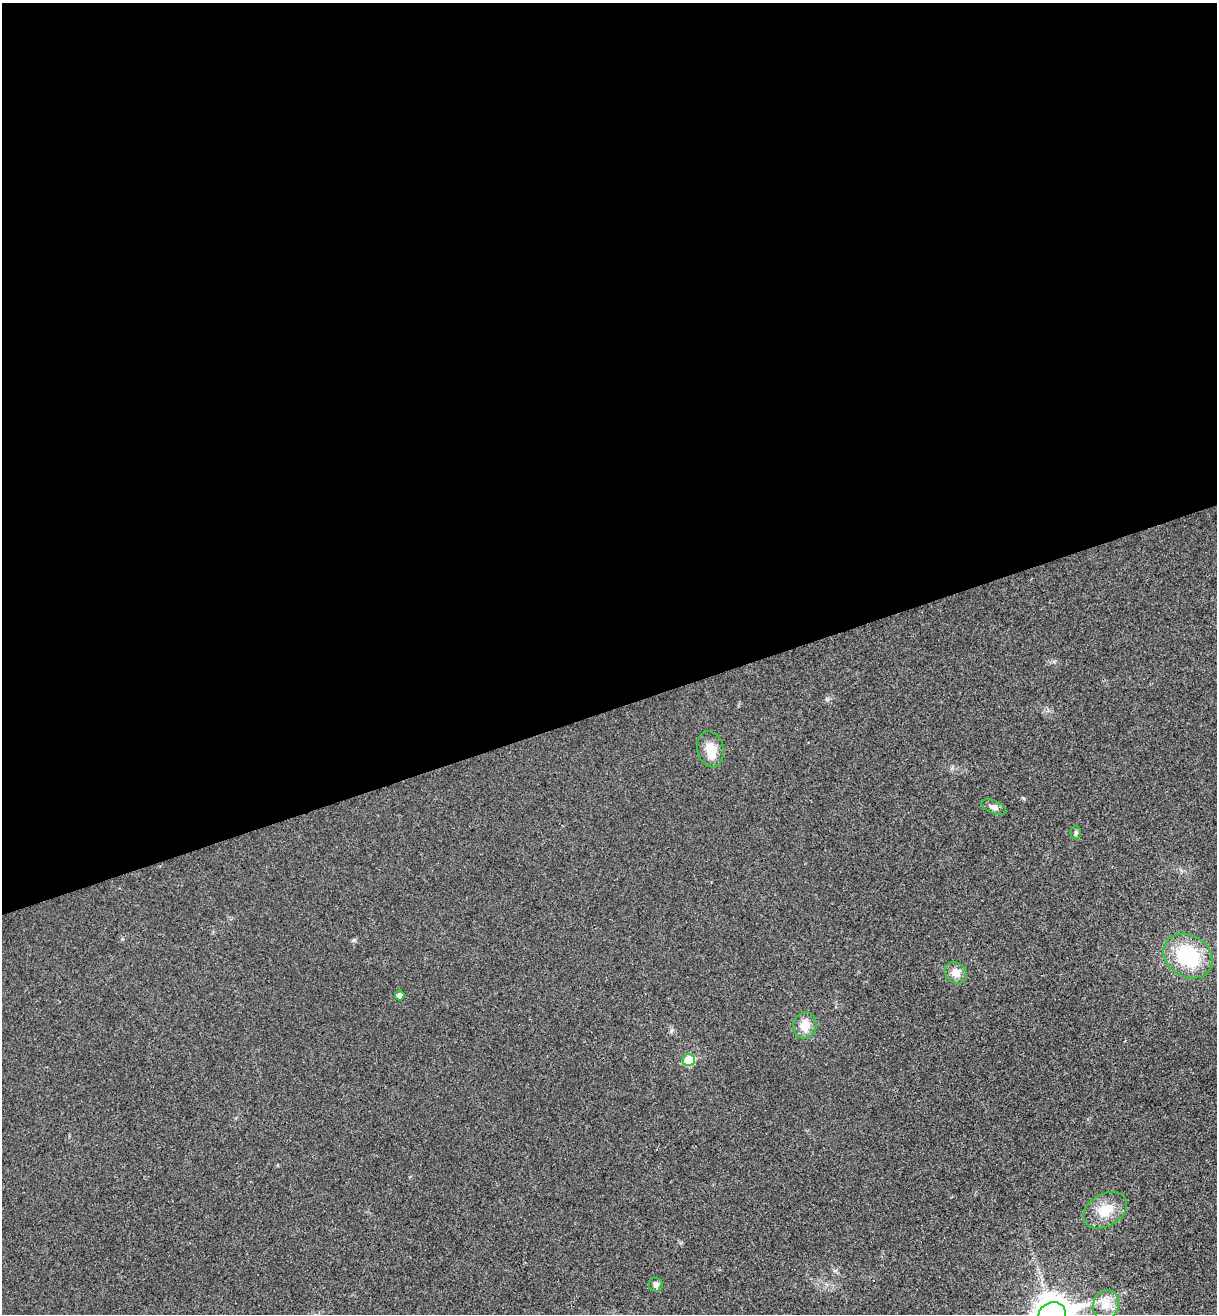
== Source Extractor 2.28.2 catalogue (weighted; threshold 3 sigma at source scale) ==
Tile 2 of 4 x 4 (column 2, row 1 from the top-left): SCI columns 1382-2596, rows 3995-5306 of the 5322 x 5365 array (HDU 1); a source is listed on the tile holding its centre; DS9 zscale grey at full resolution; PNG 1219 x 1316 px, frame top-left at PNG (2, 3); each listed source drawn as its Kron ellipse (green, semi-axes under 4 px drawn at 4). Shown black and unused: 54% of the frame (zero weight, under 3 of 4 exposures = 6% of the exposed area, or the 3 px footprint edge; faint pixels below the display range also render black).
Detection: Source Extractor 2.28.2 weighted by HDU 2 'WHT'; one run over the whole footprint, this tile lists its part. Background 0.0194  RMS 0.0064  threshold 0.0286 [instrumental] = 3 sigma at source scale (4.5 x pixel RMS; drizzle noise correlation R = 1.50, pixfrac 1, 0.05/0.05 arcsec/px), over >= 5 px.
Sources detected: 13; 1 inside a brighter listed object's ellipse — not listed separately; the other 12 listed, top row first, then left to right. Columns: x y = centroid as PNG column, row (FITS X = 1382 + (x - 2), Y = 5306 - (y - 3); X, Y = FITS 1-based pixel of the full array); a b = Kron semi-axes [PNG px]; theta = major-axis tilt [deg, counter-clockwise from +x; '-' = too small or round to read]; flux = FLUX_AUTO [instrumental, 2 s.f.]
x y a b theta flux
710 749 18 13 -78 9
994 807 13 6 -22 2.8
1076 833 7 5 90 1.2
1188 956 26 20 -32 43
956 973 12 10 -40 5.9
400 995 5 4 - 3.2
805 1025 13 11 73 8.2
689 1060 6 5 - 23
1105 1210 23 16 30 13
656 1285 7 7 - 2
1106 1305 15 12 65 8.1
1052 1314 14 11 18 1300
Isophote crosses this tile's border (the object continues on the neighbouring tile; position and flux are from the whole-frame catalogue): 1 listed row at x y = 1052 1314
Unlisted compact peaks at least as high as the median listed source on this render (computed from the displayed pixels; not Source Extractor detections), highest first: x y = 354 940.